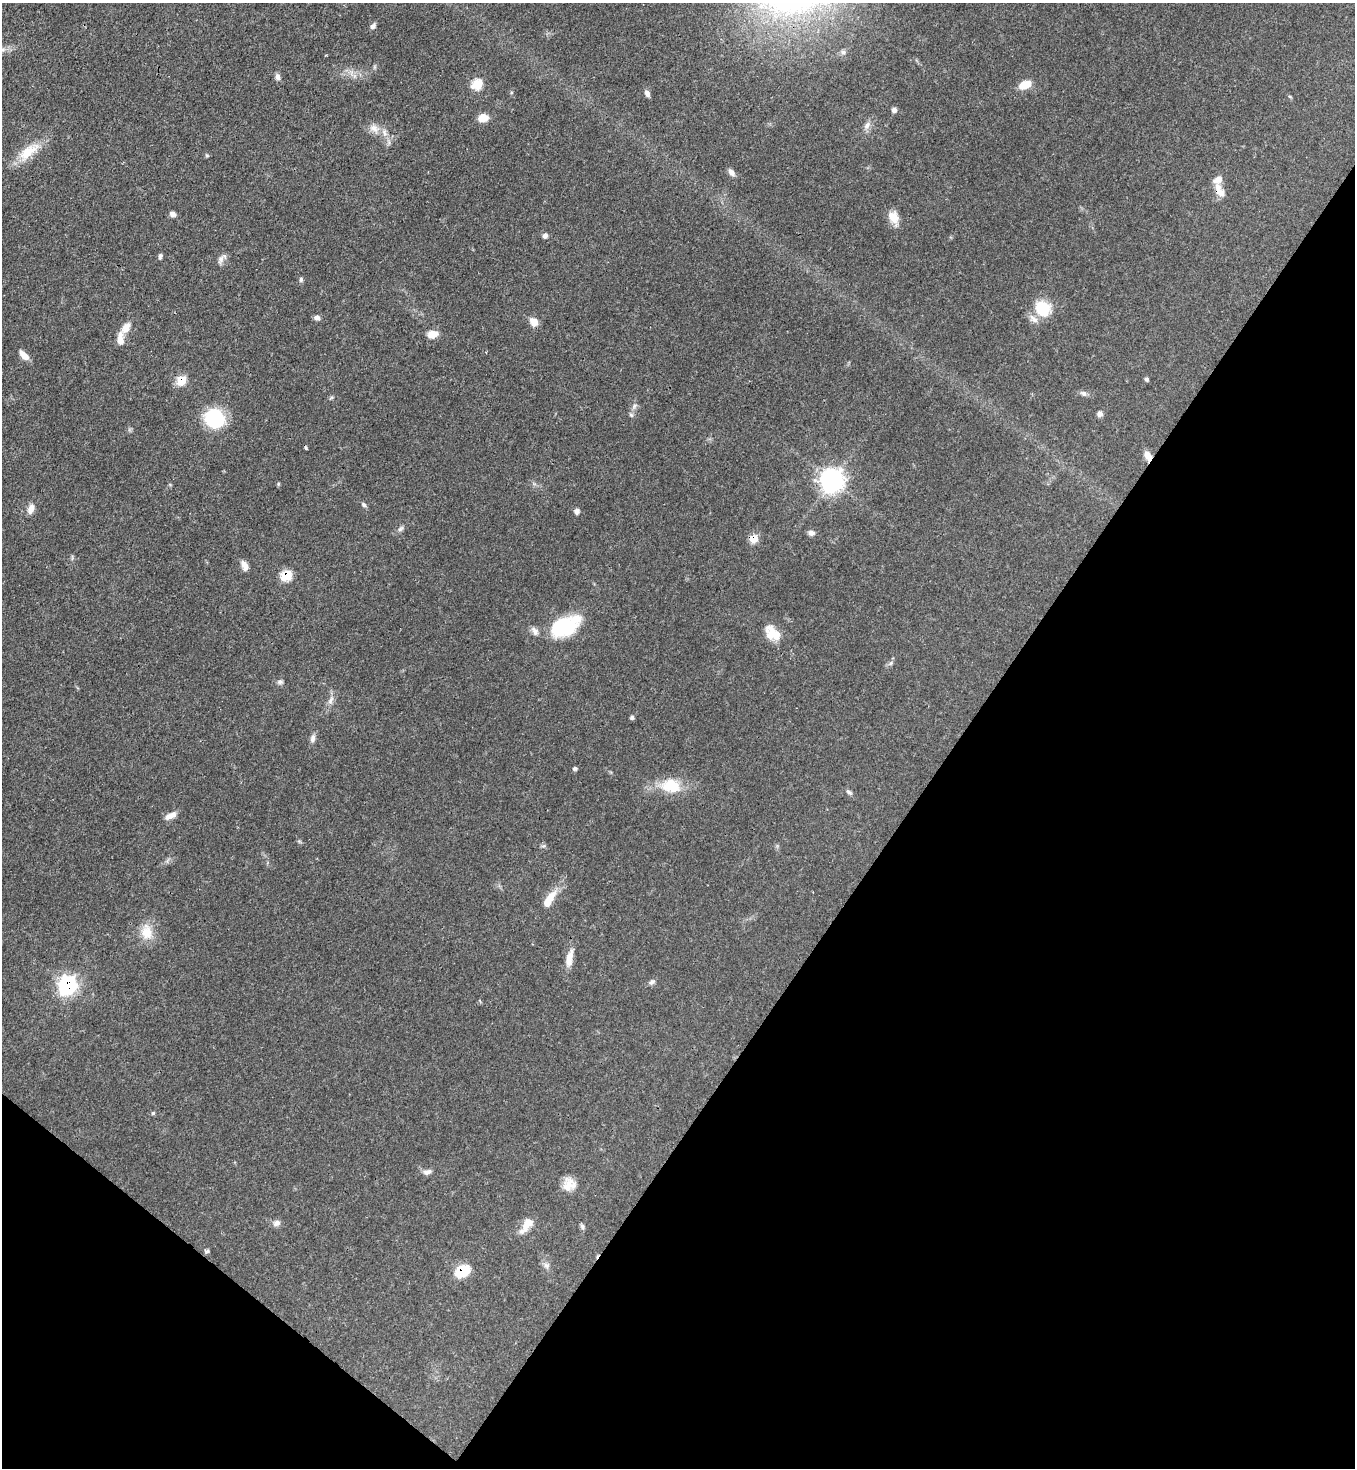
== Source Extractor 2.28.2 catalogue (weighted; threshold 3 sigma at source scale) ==
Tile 15 of 4 x 4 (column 3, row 4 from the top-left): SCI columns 2934-4286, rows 65-1530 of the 6015 x 5992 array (HDU 1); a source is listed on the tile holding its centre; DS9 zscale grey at full resolution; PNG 1357 x 1470 px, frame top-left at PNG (2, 3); no overlay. Shown black and unused: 34% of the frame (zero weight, under 3 of 4 exposures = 7% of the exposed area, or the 3 px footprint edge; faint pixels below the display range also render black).
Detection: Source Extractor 2.28.2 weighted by HDU 2 'WHT'; one run over the whole footprint, this tile lists its part. Background 0.0644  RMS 0.0036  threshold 0.0163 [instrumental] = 3 sigma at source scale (4.5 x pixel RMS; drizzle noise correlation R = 1.50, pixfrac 1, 0.05/0.05 arcsec/px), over >= 5 px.
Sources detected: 75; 1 cosmic-ray / hot-pixel residue — not listed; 4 inside a brighter listed object's ellipse — not listed separately; the other 70 listed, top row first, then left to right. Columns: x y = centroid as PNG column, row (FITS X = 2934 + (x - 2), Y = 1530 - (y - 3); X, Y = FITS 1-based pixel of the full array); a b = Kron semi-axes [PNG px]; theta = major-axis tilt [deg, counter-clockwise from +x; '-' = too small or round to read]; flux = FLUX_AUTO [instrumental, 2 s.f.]
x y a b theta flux
373 26 8 6 49 1.1
843 52 8 6 1 1.1
278 77 9 6 -78 1.2
477 84 6 6 - 18
1025 85 15 9 26 4.8
647 93 8 6 -64 1.4
894 110 5 5 - 1.5
483 118 9 7 12 5.4
867 125 12 8 56 1.9
374 128 15 10 -23 3.1
28 151 33 14 37 8.9
207 155 6 4 -1 0.46
731 172 9 6 -52 1.7
1218 180 13 9 45 2.6
1221 192 13 9 -11 2.6
173 214 7 6 - 1.3
893 217 16 10 -68 4.7
545 235 6 6 - 1.2
160 257 7 4 87 0.69
221 259 12 8 68 1.8
301 280 7 5 -90 0.71
1043 309 12 11 - 17
317 317 7 5 0 1.4
1033 319 15 8 -41 2.3
534 322 11 9 -50 3
126 328 15 9 61 3.5
432 334 11 8 6 3.7
120 339 16 7 88 3.6
24 355 13 7 -44 2.7
1146 379 5 5 - 0.68
181 381 7 6 - 10
1083 393 10 6 -29 1.1
1100 414 7 6 - 1.3
631 415 7 5 -46 0.69
214 418 20 18 -36 24
1148 456 11 7 -67 2.9
832 480 9 8 - 210
364 505 8 6 -45 0.79
31 509 13 7 68 2.5
577 511 7 7 - 1.1
401 529 9 5 44 1
811 533 8 6 0 1.4
754 539 6 5 - 7.8
244 565 13 7 -66 2.2
286 576 7 6 - 15
564 626 35 19 25 24
773 633 21 13 -38 6.9
891 663 6 5 - 0.74
280 682 8 6 11 0.82
331 700 12 5 63 1.7
632 717 5 5 - 0.69
313 738 11 7 82 1.4
575 768 5 4 - 0.81
671 786 26 17 -8 11
849 792 9 5 -39 0.88
170 816 15 7 24 2.6
550 898 19 9 52 5.3
146 932 22 16 -83 6.4
569 958 25 8 78 4.1
652 982 9 6 37 1
67 985 9 8 - 87
153 1113 6 4 44 0.44
427 1172 11 7 16 1.5
568 1185 20 12 78 4.5
277 1223 10 8 17 1.5
527 1224 20 10 57 4.6
582 1226 7 6 - 0.81
207 1251 8 4 13 0.66
546 1265 8 8 - 1.4
462 1271 16 11 28 9.8
Overlapping masked pixels (flux is a lower limit): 6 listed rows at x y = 181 381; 1148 456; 754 539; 286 576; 67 985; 462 1271